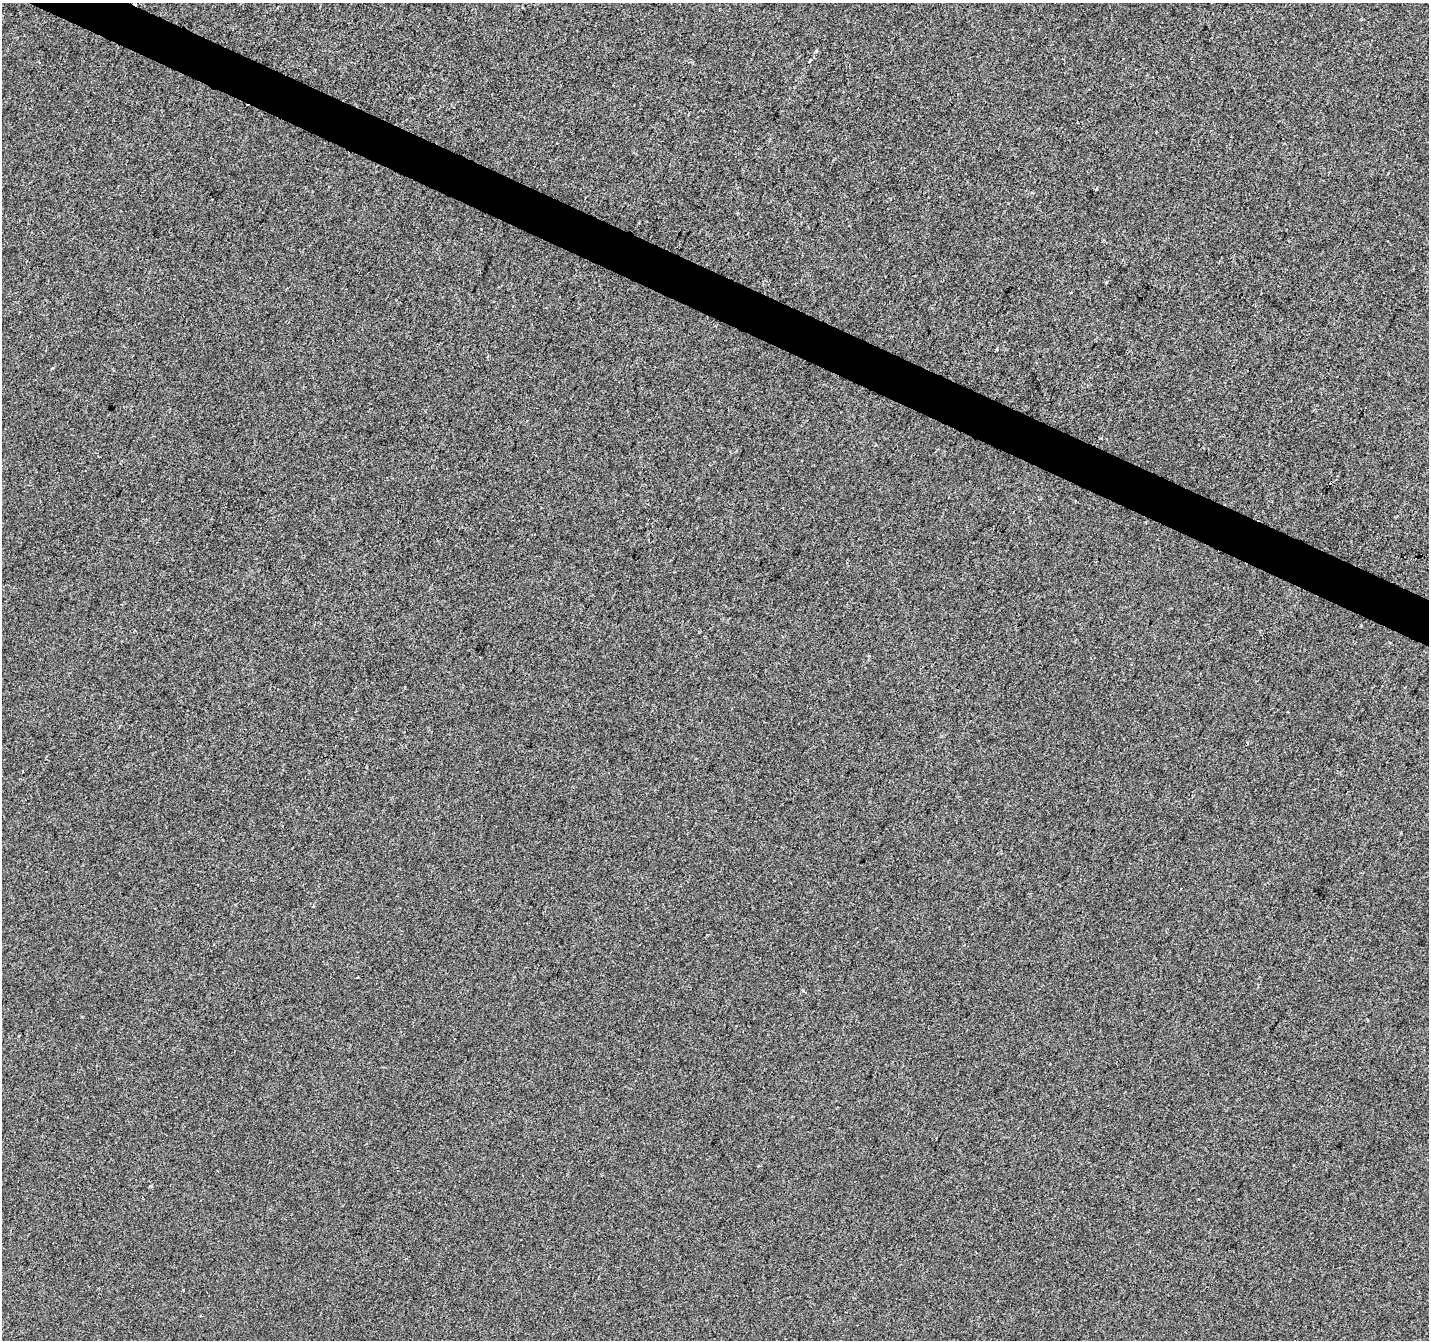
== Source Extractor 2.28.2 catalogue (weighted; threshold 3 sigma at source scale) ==
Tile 11 of 4 x 4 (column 3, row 3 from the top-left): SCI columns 2855-4281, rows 1540-2877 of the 5715 x 5821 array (HDU 1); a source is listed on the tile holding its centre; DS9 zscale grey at full resolution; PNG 1431 x 1342 px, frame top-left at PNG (2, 3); no overlay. Shown black and unused: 3% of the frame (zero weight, under 2 of 3 exposures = <1% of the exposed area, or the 3 px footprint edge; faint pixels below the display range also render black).
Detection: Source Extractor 2.28.2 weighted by HDU 2 'WHT'; one run over the whole footprint, this tile lists its part. Background -3.36e-04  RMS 0.0042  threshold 0.0188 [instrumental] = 3 sigma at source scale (4.5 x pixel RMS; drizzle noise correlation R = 1.50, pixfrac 1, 0.0396/0.0396 arcsec/px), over >= 5 px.
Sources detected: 10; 5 cosmic-ray / hot-pixel residue — not listed; the other 5 listed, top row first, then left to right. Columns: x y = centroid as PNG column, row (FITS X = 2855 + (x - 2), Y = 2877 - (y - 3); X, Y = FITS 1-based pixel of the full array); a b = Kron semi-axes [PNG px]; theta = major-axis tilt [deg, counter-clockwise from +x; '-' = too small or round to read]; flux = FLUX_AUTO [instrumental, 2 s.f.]
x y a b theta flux
1096 189 4 3 - 0.44
1071 292 3 2 - 0.61
997 349 3 3 - 2.3
119 726 3 3 - 0.41
358 977 3 2 - 0.7